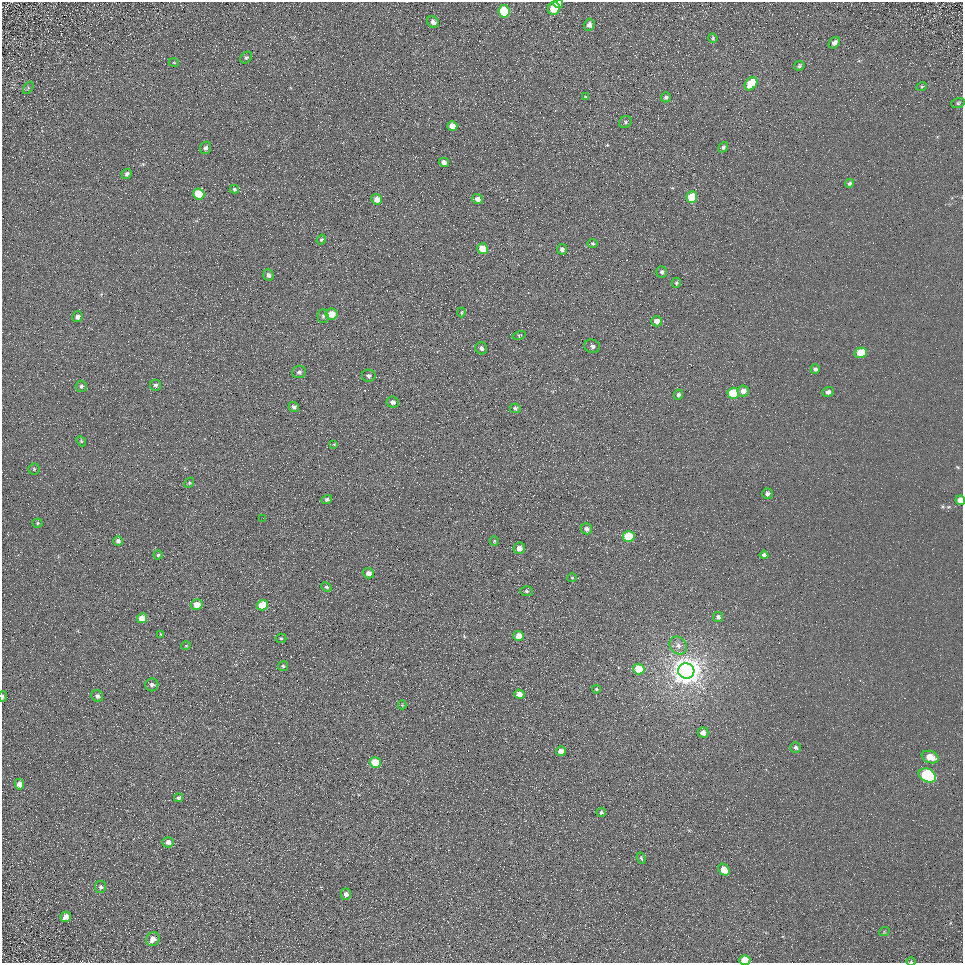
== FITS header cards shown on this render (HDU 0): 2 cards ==
NAXIS1  =                  961
NAXIS2  =                  961

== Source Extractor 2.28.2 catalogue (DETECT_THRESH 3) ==
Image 961 x 961 px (HDU 0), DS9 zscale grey, 1 PNG px = 1 image px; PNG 965 x 965 px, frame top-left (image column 1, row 961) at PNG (2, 2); each listed source drawn as its Kron ellipse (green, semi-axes under 4 px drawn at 4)
Background 5.32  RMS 7.8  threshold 23.4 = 3 sigma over >= 5 px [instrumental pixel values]
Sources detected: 113; all 113 listed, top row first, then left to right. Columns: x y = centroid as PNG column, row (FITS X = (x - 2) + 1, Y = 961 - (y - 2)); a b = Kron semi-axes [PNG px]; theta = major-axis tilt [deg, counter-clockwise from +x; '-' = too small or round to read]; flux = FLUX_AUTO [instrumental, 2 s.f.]
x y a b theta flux
558 4 5 3 - 2700
554 8 7 5 65 16000
504 11 6 5 - 20000
433 22 6 5 - 2200
589 25 6 5 - 2200
713 38 5 4 - 620
834 43 6 5 - 2100
246 57 7 5 45 890
174 63 5 3 - 440
799 66 5 4 - 820
751 84 7 5 49 17000
922 86 5 3 - 500
28 88 7 4 54 720
586 97 4 2 - 350
666 97 5 5 - 1200
958 103 7 5 16 940
625 122 6 5 - 960
452 126 5 5 - 5300
723 147 6 4 52 1100
206 148 6 5 - 1300
444 162 5 4 - 2900
127 174 5 4 - 1200
849 183 4 4 - 1100
234 189 5 3 - 900
199 194 6 5 - 12000
692 197 6 5 - 17000
377 199 5 5 - 4400
478 199 5 5 - 2900
321 240 5 4 - 800
593 243 5 4 - 880
483 249 5 5 - 12000
562 249 5 5 - 1900
662 272 6 5 - 1200
268 275 6 5 - 1600
676 283 5 4 - 850
461 312 5 4 - 630
332 314 6 5 - 7700
323 316 7 5 -89 1100
78 317 5 5 - 2100
657 321 5 5 - 3400
519 335 7 3 12 530
592 346 8 6 -11 2000
481 348 6 5 - 1800
861 353 6 5 - 11000
815 369 5 4 - 1300
299 372 7 6 - 1500
369 376 7 6 - 1600
156 385 5 5 - 1400
81 386 5 5 - 1100
743 391 6 5 - 3000
828 392 6 5 - 2000
733 393 6 5 - 21000
678 395 5 4 - 1400
393 402 6 5 - 1800
294 407 5 5 - 1600
515 408 5 5 - 1100
81 441 6 4 -49 650
334 444 4 3 - 420
34 469 6 5 - 840
189 483 5 4 - 640
767 494 5 5 - 1700
327 500 5 4 - 1100
960 500 5 4 - 5100
263 518 2 2 - 210
37 523 5 4 - 640
587 529 5 5 - 2000
629 537 6 5 - 19000
118 541 4 4 - 1600
494 541 5 4 - 600
519 548 5 5 - 3000
158 555 4 4 - 770
764 555 4 4 - 1500
368 573 6 5 - 2500
572 578 5 4 - 600
326 587 5 3 - 760
526 591 6 5 - 930
197 604 6 5 - 5700
262 605 6 5 - 15000
718 617 5 5 - 1300
142 618 5 5 - 7500
161 634 4 3 - 420
519 636 5 5 - 5600
281 638 5 4 - 700
186 646 5 4 - 530
678 646 9 8 - 3000
283 666 5 5 - 840
639 669 5 5 - 12000
686 671 8 7 - 840000
152 685 6 6 - 1700
596 689 4 3 - 640
519 694 5 4 - 3700
97 696 6 5 - 1300
3 697 5 3 - 790
402 705 4 4 - 480
703 733 5 5 - 3400
795 748 5 5 - 1200
561 751 5 4 - 4700
930 757 9 6 -20 7400
375 763 5 5 - 13000
927 775 9 6 -25 60000
19 784 5 4 - 3200
179 798 4 4 - 1000
601 812 5 5 - 1100
168 842 6 5 - 2400
641 858 6 4 -70 720
724 870 6 5 - 7000
100 887 6 5 - 1200
346 894 5 5 - 2500
66 917 5 5 - 3200
884 932 5 3 - 520
153 939 7 6 - 3900
745 960 5 5 - 10000
911 962 5 3 - 480
At the frame edge (FLAGS 8, measured only in part): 4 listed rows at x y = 960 500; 3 697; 745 960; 911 962